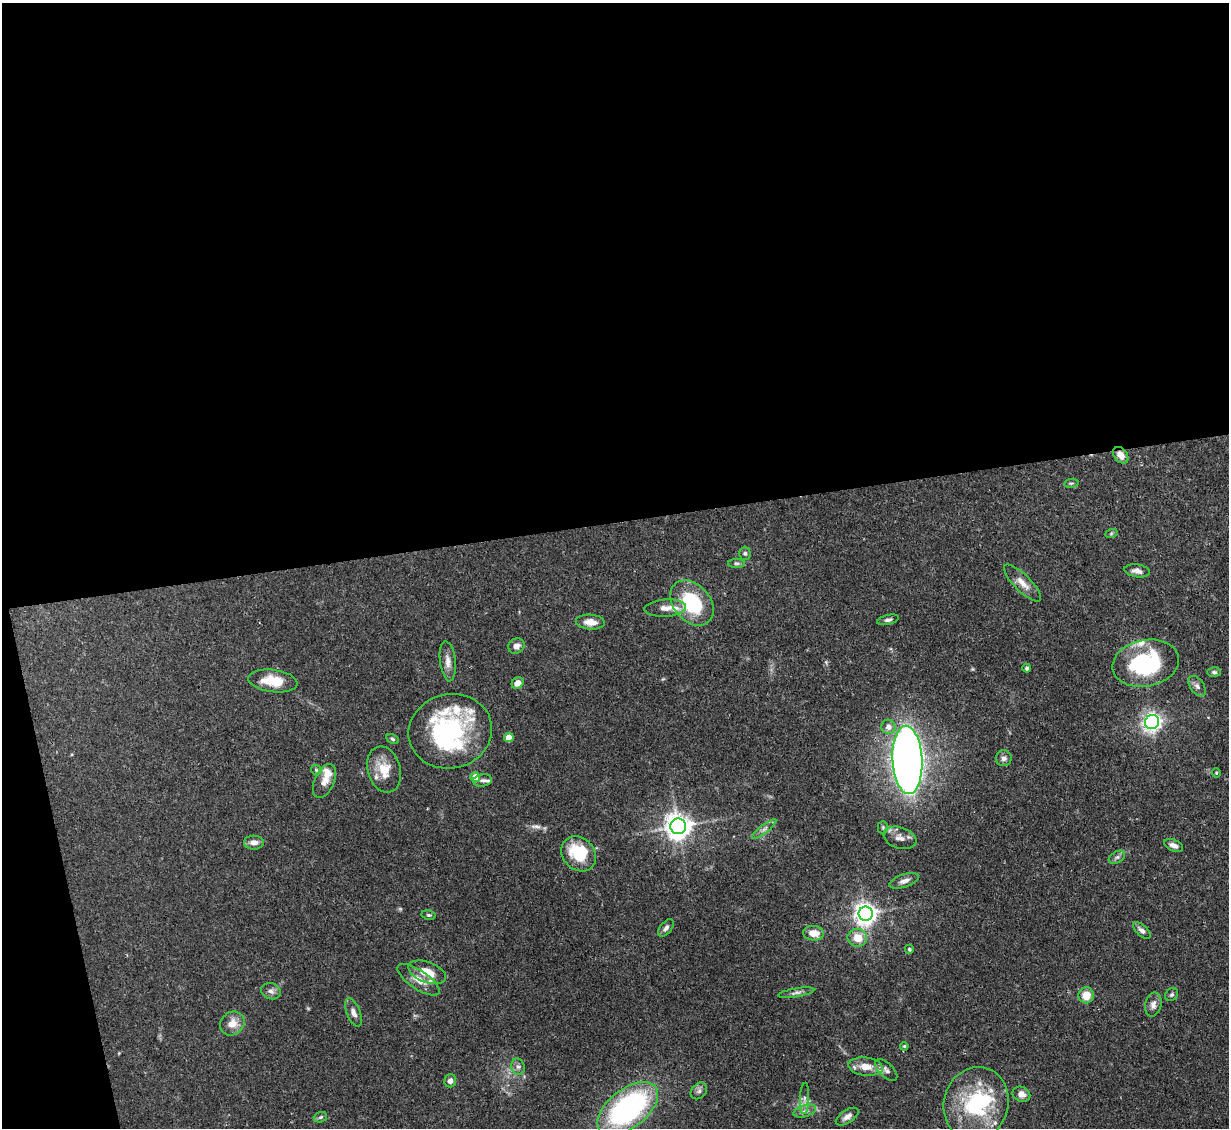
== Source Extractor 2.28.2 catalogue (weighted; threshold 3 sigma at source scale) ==
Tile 1 of 4 x 4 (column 1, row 1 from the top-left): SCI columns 1-1227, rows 3627-4752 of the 4909 x 4883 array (HDU 1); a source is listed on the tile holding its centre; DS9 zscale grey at full resolution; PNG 1231 x 1130 px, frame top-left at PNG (2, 3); each listed source drawn as its Kron ellipse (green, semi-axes under 4 px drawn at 4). Shown black and unused: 48% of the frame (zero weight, under 3 of 4 exposures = <1% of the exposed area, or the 3 px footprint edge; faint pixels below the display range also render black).
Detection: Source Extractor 2.28.2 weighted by HDU 2 'WHT'; one run over the whole footprint, this tile lists its part. Background 0.142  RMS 0.0044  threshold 0.0199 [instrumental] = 3 sigma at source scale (4.5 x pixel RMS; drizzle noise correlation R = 1.50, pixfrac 1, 0.05/0.05 arcsec/px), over >= 5 px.
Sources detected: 84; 2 too faint to see at this stretch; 3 inside a brighter object's white glare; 1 long thin detection or spike segment (spike, bleed or trail) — neither listed nor drawn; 8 inside a brighter listed object's ellipse — not listed separately; the other 70 listed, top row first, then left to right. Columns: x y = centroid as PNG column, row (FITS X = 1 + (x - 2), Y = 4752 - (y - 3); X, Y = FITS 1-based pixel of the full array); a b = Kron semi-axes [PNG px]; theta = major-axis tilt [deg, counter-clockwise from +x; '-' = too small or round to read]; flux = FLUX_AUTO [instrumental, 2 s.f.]
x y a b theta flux
1121 455 9 6 -52 3.8
1071 483 7 3 8 0.63
1111 534 6 4 20 0.6
745 553 6 5 - 1
736 563 8 4 0 0.86
1137 571 13 6 -9 2.3
1022 583 25 8 -45 4.6
692 603 25 18 -49 30
665 608 21 8 4 4.1
888 620 11 4 14 1.3
590 622 14 7 -5 4.6
516 646 8 7 - 2.3
448 661 20 7 -83 3.4
1146 663 34 23 11 43
1027 668 4 4 - 0.9
1214 672 7 5 -2 1
273 681 24 11 -7 12
518 683 6 5 - 3.5
1197 686 11 6 -55 1.9
1152 722 7 7 - 170
888 727 7 7 - 3.1
450 731 42 37 13 61
509 737 4 4 - 6.5
392 739 7 4 -28 0.72
1004 758 8 8 - 1.7
907 760 34 15 -87 430
316 770 6 4 -46 0.68
384 770 23 16 -74 9.2
1216 773 5 4 - 0.6
475 777 5 4 - 7.8
483 780 9 6 8 1.4
324 781 18 9 66 4.3
678 826 8 8 - 480
883 827 6 5 - 0.75
764 829 15 4 38 1.9
900 838 17 10 -18 3.8
254 843 10 7 0 2.8
1173 845 10 5 -23 2.2
579 854 19 15 -46 21
1117 857 9 5 30 1.2
904 881 15 6 19 2.3
866 914 7 7 - 330
429 915 7 4 -9 0.73
666 928 10 5 50 1.5
1142 930 11 5 -42 1.7
813 933 10 7 -6 5.9
857 938 10 9 - 6.5
909 949 4 4 - 0.7
427 972 20 10 -20 8.9
419 980 24 9 -34 5.9
271 991 10 8 -20 1.9
796 993 18 4 10 1.8
1086 995 8 7 - 6.5
1172 995 7 5 44 0.91
1153 1004 12 8 78 2.7
353 1013 15 6 -68 2.6
232 1024 13 11 40 5.3
904 1046 4 4 - 0.56
518 1067 8 6 -74 1.4
866 1067 17 9 -6 6.5
886 1070 14 7 -44 2.1
450 1081 6 6 - 1.9
699 1091 9 7 46 1.7
1021 1094 9 7 -23 3.1
804 1098 16 4 87 1.9
976 1103 37 32 74 42
628 1109 35 19 38 97
805 1111 11 6 18 2
320 1117 7 5 21 0.85
847 1117 13 6 33 2.5
Overlapping masked pixels (flux is a lower limit): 1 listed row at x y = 1121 455
Isophote crosses this tile's border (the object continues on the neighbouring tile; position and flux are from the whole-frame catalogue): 1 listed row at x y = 976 1103